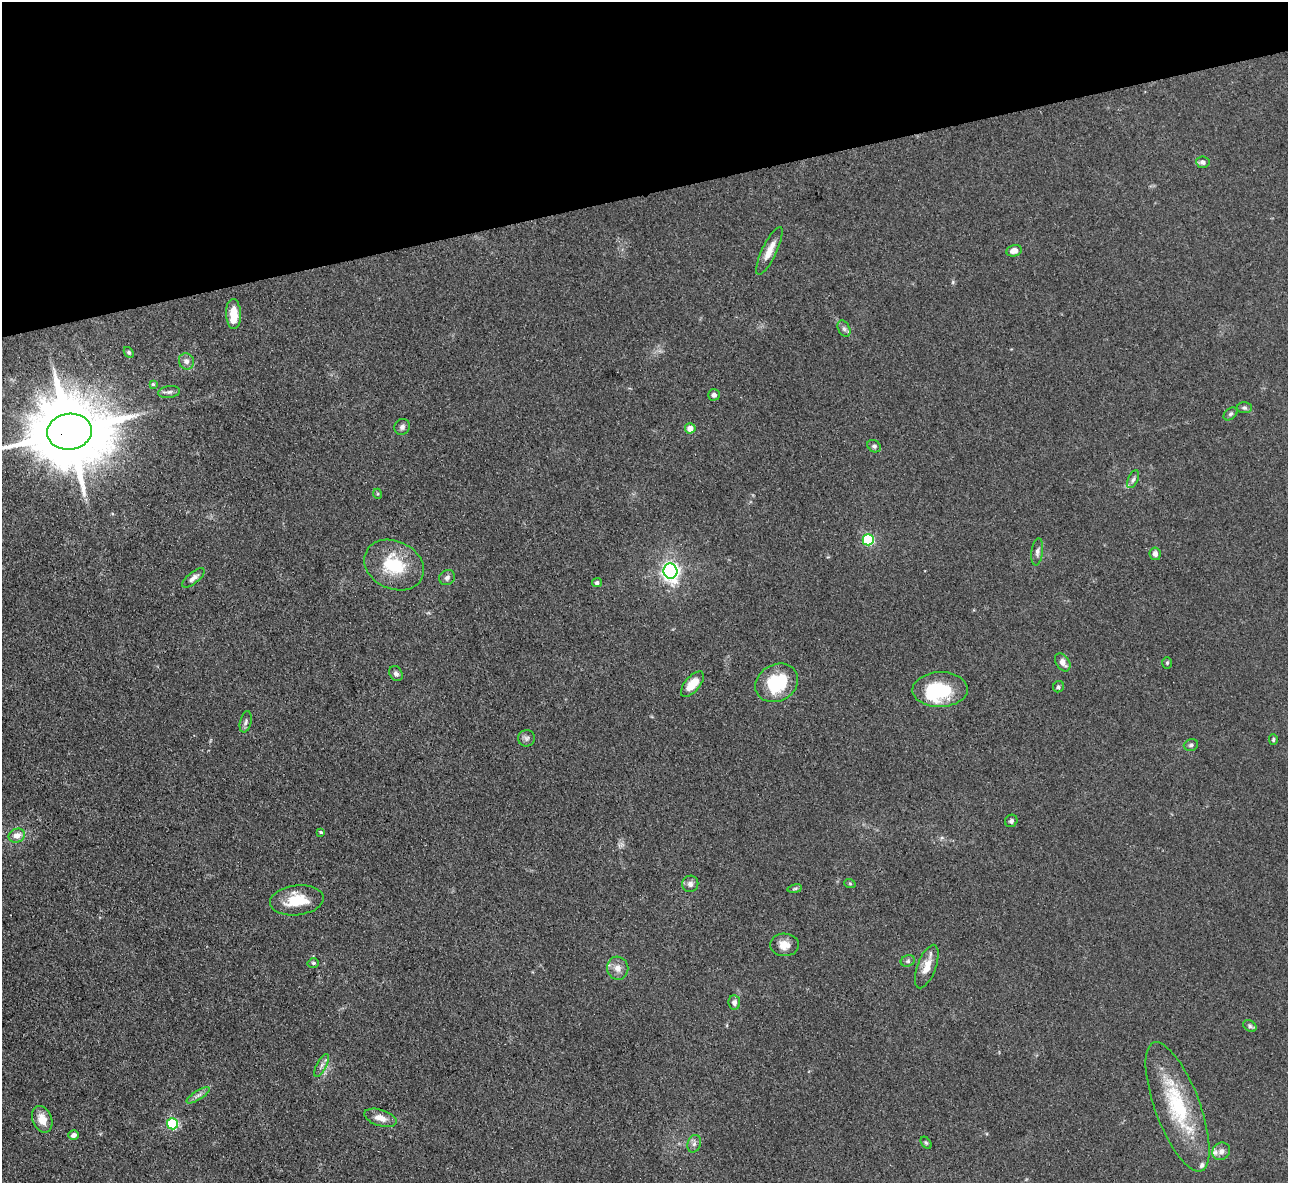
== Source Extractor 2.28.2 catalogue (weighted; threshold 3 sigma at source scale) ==
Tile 3 of 4 x 4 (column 3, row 1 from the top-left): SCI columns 2575-3860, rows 3808-4988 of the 5147 x 5132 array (HDU 1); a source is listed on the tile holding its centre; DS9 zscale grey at full resolution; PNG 1290 x 1185 px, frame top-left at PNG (2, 2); each listed source drawn as its Kron ellipse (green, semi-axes under 4 px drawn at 4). Shown black and unused: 16% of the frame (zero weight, under 3 of 4 exposures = <1% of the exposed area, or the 3 px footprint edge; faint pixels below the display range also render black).
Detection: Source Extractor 2.28.2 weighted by HDU 2 'WHT'; one run over the whole footprint, this tile lists its part. Background 0.0862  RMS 0.0069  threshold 0.0309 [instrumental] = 3 sigma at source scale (4.5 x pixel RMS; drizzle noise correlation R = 1.50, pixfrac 1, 0.05/0.05 arcsec/px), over >= 5 px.
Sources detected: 65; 2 inside a brighter object's white glare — neither listed nor drawn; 2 inside a brighter listed object's ellipse — not listed separately; the other 61 listed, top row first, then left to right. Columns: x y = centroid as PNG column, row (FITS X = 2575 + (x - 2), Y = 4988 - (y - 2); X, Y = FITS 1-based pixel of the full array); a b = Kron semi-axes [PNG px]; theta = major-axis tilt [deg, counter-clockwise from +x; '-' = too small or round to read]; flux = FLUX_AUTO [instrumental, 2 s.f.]
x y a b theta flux
1203 162 6 5 - 2.6
769 251 26 7 64 8.4
1014 251 8 5 12 5.3
234 314 15 7 -88 12
844 329 9 5 -63 2.1
129 352 6 4 -49 1.1
186 361 8 7 - 3.8
153 384 4 4 - 0.99
169 392 11 6 6 2.3
714 395 6 5 - 2.5
1244 408 7 5 -3 1.5
1231 414 8 5 41 1.5
402 427 8 7 - 2.3
690 428 5 5 - 6.7
69 432 22 18 7 8500
874 446 7 5 -35 1.7
1133 479 9 5 65 2
378 494 5 3 - 0.71
868 540 5 5 - 73
1037 552 14 5 83 2.7
1155 554 6 5 - 3.2
394 565 31 24 -25 34
670 571 7 7 - 240
193 578 14 5 39 3.3
447 578 8 7 - 2.2
597 583 5 4 - 1.8
1063 662 10 6 -56 4.9
1167 663 6 5 - 1.1
396 674 8 6 -55 2.3
777 683 22 18 29 38
692 684 15 7 50 11
1058 687 6 5 - 1.5
940 690 27 17 2 42
246 722 11 5 75 2
527 738 8 8 - 2.1
1273 740 5 4 - 1
1191 745 7 5 18 1.6
1011 821 6 6 - 1.6
321 832 4 4 - 0.9
17 836 8 7 - 5.8
690 884 8 8 - 2.7
850 884 6 3 -20 0.86
795 889 7 3 9 1
297 900 27 15 7 21
784 945 14 11 -3 7.5
908 961 7 5 22 1.7
313 963 5 4 - 1.2
927 967 23 9 69 9.6
618 968 11 10 - 5.4
734 1003 7 6 - 3.1
1250 1026 7 5 -30 1.5
321 1065 12 5 63 2.7
198 1095 13 4 32 2.8
1177 1107 68 22 -69 58
380 1118 17 8 -17 7
42 1119 14 9 -67 8.9
173 1124 5 5 - 70
74 1135 5 4 - 3.1
926 1143 7 4 -53 1.1
694 1144 9 6 74 2.4
1221 1151 9 8 - 3.6
Overlapping masked pixels (flux is a lower limit): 1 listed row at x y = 69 432
Isophote crosses this tile's border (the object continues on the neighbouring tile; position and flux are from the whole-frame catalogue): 1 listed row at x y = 69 432